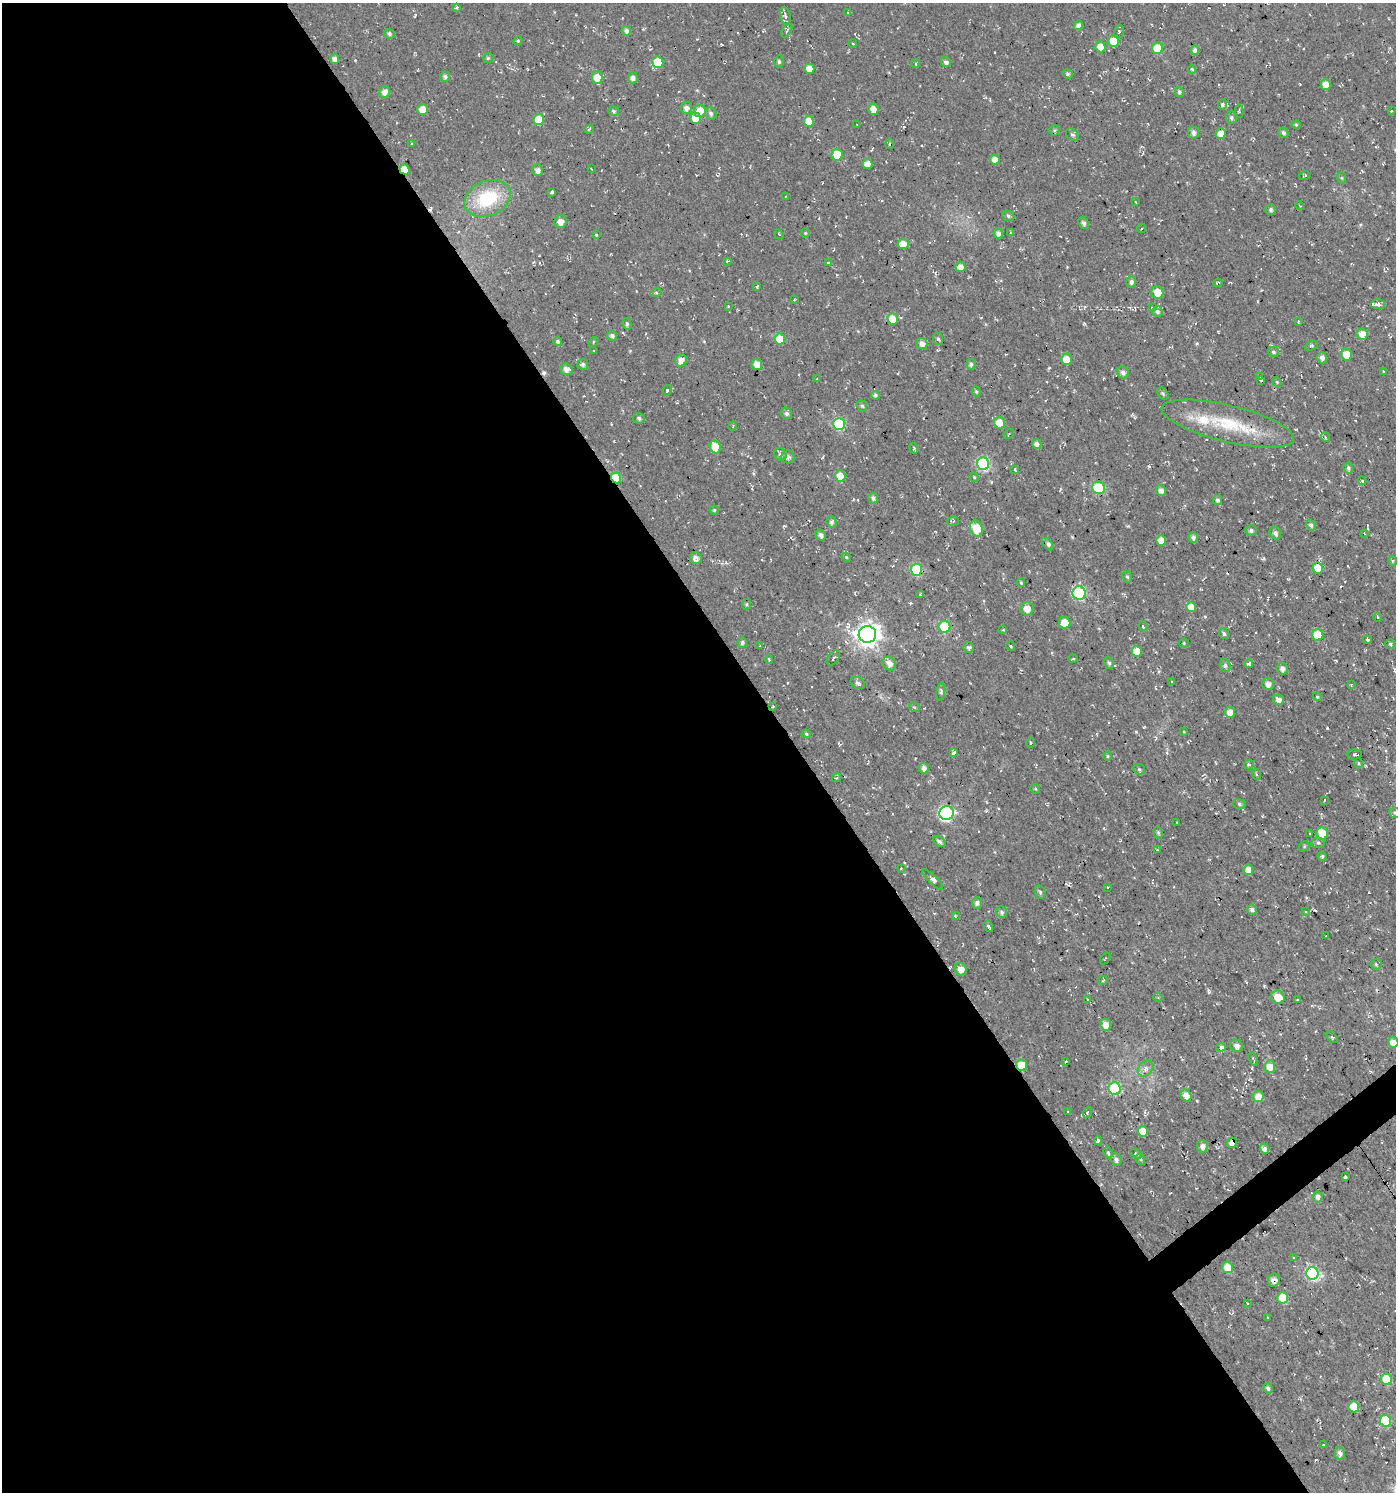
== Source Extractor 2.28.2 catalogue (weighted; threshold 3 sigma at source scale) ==
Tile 9 of 4 x 4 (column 1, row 3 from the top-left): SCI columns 192-1585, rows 1491-2980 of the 5896 x 5960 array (HDU 1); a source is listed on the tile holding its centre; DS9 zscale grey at full resolution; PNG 1398 x 1494 px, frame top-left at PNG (2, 3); each listed source drawn as its Kron ellipse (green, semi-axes under 4 px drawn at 4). Shown black and unused: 58% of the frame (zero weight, under 2 of 3 exposures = <1% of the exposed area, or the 3 px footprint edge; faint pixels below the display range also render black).
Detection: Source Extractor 2.28.2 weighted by HDU 2 'WHT'; one run over the whole footprint, this tile lists its part. Background -0.0148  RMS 0.0082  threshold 0.0367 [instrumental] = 3 sigma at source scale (4.5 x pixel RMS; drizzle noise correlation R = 1.50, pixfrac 1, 0.0396/0.0396 arcsec/px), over >= 5 px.
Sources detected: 298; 9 cosmic-ray / hot-pixel residue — neither listed nor drawn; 1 inside a brighter listed object's ellipse — not listed separately; the other 288 listed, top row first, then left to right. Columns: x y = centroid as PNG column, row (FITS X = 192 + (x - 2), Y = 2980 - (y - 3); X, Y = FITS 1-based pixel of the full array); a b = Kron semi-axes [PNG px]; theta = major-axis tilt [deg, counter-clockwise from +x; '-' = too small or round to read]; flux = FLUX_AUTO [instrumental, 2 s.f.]
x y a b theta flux
456 7 4 3 - 1.9
848 12 3 3 - 0.79
785 16 9 5 -78 2.7
1078 25 5 4 - 3.8
626 31 5 5 - 2.9
787 31 7 4 57 1.8
1119 32 6 5 - 1.3
389 34 5 5 - 2
518 41 4 4 - 0.94
1114 41 6 5 - 18
853 44 4 2 - 0.67
1100 47 5 5 - 8.7
1158 48 6 5 - 24
1195 50 4 4 - 3.3
488 58 5 5 - 1.2
335 59 5 4 - 3.6
658 62 6 5 - 21
779 62 6 4 -86 1.6
946 62 5 5 - 2.6
915 64 4 3 - 1.2
809 69 5 5 - 9.3
1192 69 4 4 - 1.2
1067 74 5 4 - 1.3
445 77 5 5 - 2.3
597 78 6 5 - 9.9
633 78 5 5 - 3.3
1326 85 5 5 - 7
385 92 6 5 - 4.5
1179 92 5 4 - 1.6
1222 104 5 4 - 2.5
686 108 6 5 - 3.8
423 109 5 5 - 11
873 109 5 5 - 6.1
614 111 5 5 - 1.5
700 111 6 6 - 13
1239 111 6 4 -88 1.1
1391 111 3 2 - 0.74
711 114 6 5 - 2.2
696 118 5 5 - 15
1231 118 6 5 - 1.6
538 120 5 5 - 20
809 121 5 5 - 12
857 124 3 2 - 0.49
1296 125 4 4 - 0.98
589 129 5 2 - 0.73
1054 130 5 5 - 1.2
1194 133 6 5 - 3.2
1283 133 5 4 - 1.9
1220 134 5 5 - 7.5
1072 135 7 5 -45 1.8
412 144 4 3 - 0.85
890 144 4 3 - 1.1
837 155 6 5 - 17
995 160 5 4 - 6.2
867 164 5 5 - 5.7
591 168 2 2 - 0.54
404 169 5 4 - 15
538 170 6 5 - 3.8
1305 176 6 2 14 0.75
1342 178 6 4 -70 0.94
552 192 3 3 - 1.8
786 196 4 3 - 0.59
488 198 24 17 24 44
1136 202 3 2 - 0.55
1300 206 5 3 - 0.72
1271 210 5 5 - 1.8
1008 216 6 5 - 1.5
560 222 6 6 - 5.6
1084 223 6 5 - 2.3
1142 228 5 3 - 1.1
1010 232 2 2 - 0.62
805 233 5 4 - 0.86
998 233 5 4 - 3.4
779 234 5 2 - 0.56
596 235 4 4 - 0.68
903 244 5 5 - 11
727 261 4 2 - 0.64
828 263 4 3 - 3.3
961 267 5 5 - 6.2
1131 282 5 5 - 2.5
1218 283 5 2 - 0.94
757 286 4 2 - 0.85
1157 292 6 6 - 9.6
656 293 5 3 - 0.87
794 300 4 2 - 0.75
1378 304 7 5 -3 3.5
728 306 3 3 - 0.57
1152 308 3 3 - 3
1157 311 5 5 - 2.1
893 319 5 5 - 13
1298 322 3 2 - 1.2
627 324 5 4 - 1.5
1362 334 6 5 - 7.2
612 336 5 4 - 2.4
780 339 5 5 - 18
938 339 6 5 - 1.6
557 341 4 4 - 1.9
593 342 5 4 - 1.1
922 344 5 5 - 4.8
1311 346 7 4 19 1
594 351 3 2 - 0.54
1273 352 6 5 - 1.8
1346 354 6 5 - 11
1322 358 5 5 - 3.7
1066 359 5 5 - 9.9
681 360 6 5 - 7.2
583 364 5 5 - 2.1
971 364 5 5 - 2
757 365 5 5 - 8
566 369 6 5 - 4
1123 372 6 5 - 2.6
1383 372 3 2 - 0.78
1260 377 4 3 - 0.68
817 379 3 2 - 0.72
1261 380 3 2 - 0.73
1277 382 5 4 - 0.79
667 390 5 4 - 1
976 392 5 4 - 1
1163 393 7 4 -50 1.4
875 395 4 4 - 1.7
862 406 6 4 -71 1.4
787 413 6 5 - 2.3
639 418 6 5 - 2
999 423 6 5 - 15
839 424 6 6 - 56
1228 424 68 18 -14 48
733 426 4 3 - 0.66
1009 434 6 2 48 0.74
1325 437 5 3 - 0.8
1037 444 5 4 - 4.1
715 447 6 5 - 19
914 448 5 2 - 0.97
780 454 7 5 -49 2
788 457 6 6 - 2.6
983 464 6 6 - 76
1348 468 5 4 - 2.4
1015 469 3 3 - 1.1
840 476 6 5 - 13
974 477 4 4 - 0.99
616 478 5 4 - 28
1362 481 4 3 - 1.3
1098 488 6 6 - 40
1161 490 5 5 - 3.8
873 498 5 5 - 2.5
1217 500 5 4 - 1.9
714 510 4 4 - 1
953 521 6 4 14 1.3
832 522 6 5 - 2.1
1311 525 6 4 -59 1.8
976 529 8 6 -69 16
1251 530 6 5 - 2.2
1275 533 6 5 - 2.7
1364 533 3 3 - 0.55
821 535 5 5 - 3
1193 538 5 4 - 2.8
1161 540 5 5 - 8.7
1048 544 7 3 -48 2.3
846 557 5 4 - 0.78
696 558 6 5 - 3.4
1393 561 4 4 - 1
1318 568 5 5 - 14
916 570 6 5 - 62
1127 577 6 4 -62 1.2
1021 583 4 4 - 0.84
1079 593 7 6 - 58
920 595 4 3 - 0.7
747 604 5 3 - 1
1191 607 5 5 - 11
1027 609 7 6 - 7.1
1378 617 4 3 - 0.7
1065 623 6 5 - 11
1143 626 5 3 - 0.88
944 627 6 6 - 44
1003 630 3 3 - 0.75
1224 634 6 4 -61 1.7
867 635 8 8 - 580
1318 635 6 5 - 18
1367 640 4 2 - 1.5
742 643 5 4 - 2.3
1184 643 4 3 - 0.74
1390 644 5 5 - 1.3
760 646 3 2 - 0.52
1011 646 5 3 - 0.72
969 648 5 5 - 2.2
1137 651 5 5 - 13
833 658 8 5 52 2.2
769 659 4 2 - 0.93
1073 659 4 3 - 0.76
889 663 7 6 - 5.1
1109 663 6 4 -69 1.8
1249 664 4 3 - 2
1225 665 7 5 -76 1.9
1282 668 6 6 - 3.5
1171 681 4 3 - 0.65
858 683 8 5 -30 2.7
1268 684 6 6 - 3.7
1351 685 4 3 - 0.77
941 692 9 2 81 1.4
1317 697 4 4 - 0.96
1278 700 5 5 - 4.6
772 707 3 2 - 0.66
914 707 5 3 - 0.94
1230 712 5 5 - 7.2
1184 732 3 3 - 0.74
806 734 5 4 - 1.2
1030 743 5 3 - 0.73
954 752 3 3 - 5.3
1354 754 7 5 -2 1.3
1108 756 4 4 - 0.95
1358 763 5 3 - 0.77
1249 765 5 4 - 1.3
924 768 5 4 - 4
1139 769 6 5 - 1.4
1257 775 5 3 - 0.89
837 778 5 3 - 1
1035 789 5 4 - 0.93
1325 800 3 2 - 0.51
1239 804 6 5 - 1.6
946 813 7 7 - 140
1395 813 6 5 - 1.3
1177 822 2 2 - 0.5
1158 832 6 4 -75 1.3
1322 833 6 5 - 19
1310 834 2 2 - 0.65
939 841 7 4 -33 2
1318 843 6 5 - 1.6
1304 846 5 4 - 1.3
1157 849 4 2 - 0.58
1322 856 4 4 - 1.5
901 868 2 2 - 0.45
1248 870 5 5 - 6.2
933 879 14 4 -44 2.8
1107 887 3 2 - 0.54
1040 892 7 5 -74 1.6
977 903 5 5 - 2.5
1252 910 5 5 - 2.9
1305 911 3 2 - 0.67
1002 912 6 5 - 2.1
955 916 4 3 - 1.1
988 927 6 3 -58 1.4
1326 936 2 2 - 0.58
1105 958 6 2 54 0.55
1376 964 5 5 - 1.1
961 969 6 6 - 6.1
1103 980 5 3 - 0.83
1158 997 5 3 - 0.7
1278 997 7 6 - 12
1087 999 3 2 - 0.51
1298 1000 3 2 - 0.78
1106 1025 6 5 - 6.9
1332 1037 7 3 -45 0.82
1393 1042 5 5 - 9.1
1236 1046 7 6 - 3
1221 1047 5 4 - 4.7
1253 1059 7 3 -69 1.2
1066 1061 3 2 - 0.6
1022 1065 6 5 - 19
1270 1067 6 5 - 6.6
1146 1068 9 6 47 3.5
1115 1089 6 6 - 42
1186 1095 6 5 - 6.2
1258 1097 5 5 - 10
1068 1112 3 2 - 0.72
1087 1112 6 3 71 0.84
1143 1131 5 5 - 14
1098 1141 4 3 - 2
1232 1143 5 4 - 6.4
1202 1146 6 6 - 4.1
1264 1149 5 4 - 3.3
1108 1153 6 4 -62 1.3
1136 1154 6 3 -35 1.3
1140 1159 6 4 -69 1.2
1116 1160 6 5 - 2.5
1345 1177 3 3 - 1.9
1318 1197 5 5 - 2.9
1294 1258 3 2 - 0.64
1227 1267 6 5 - 10
1312 1273 6 6 - 96
1274 1280 6 6 - 4
1283 1298 6 5 - 18
1247 1303 3 2 - 0.68
1268 1317 2 2 - 0.64
1386 1379 6 5 - 25
1268 1388 5 4 - 1.8
1354 1407 5 5 - 15
1385 1421 6 5 - 31
1323 1445 3 2 - 0.9
1340 1453 6 5 - 3.3
Overlapping masked pixels (flux is a lower limit): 9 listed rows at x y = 1158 48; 404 169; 1228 424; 616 478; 1318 568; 772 707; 1022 1065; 1232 1143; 1274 1280
Isophote crosses this tile's border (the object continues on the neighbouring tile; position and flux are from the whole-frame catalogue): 2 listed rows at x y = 1395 813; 1393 1042
Unlisted compact peaks at least as high as the median listed source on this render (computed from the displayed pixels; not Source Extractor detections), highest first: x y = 1327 728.